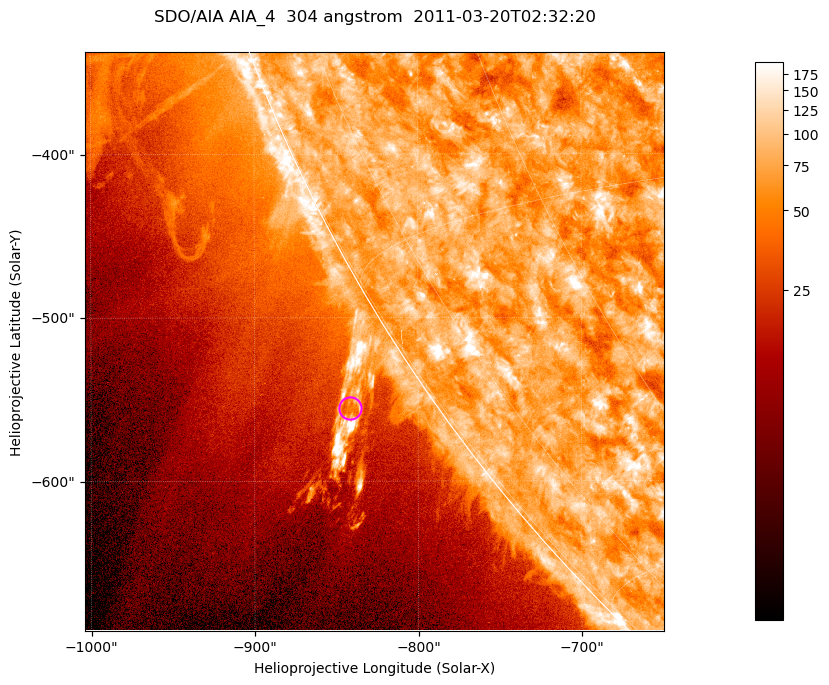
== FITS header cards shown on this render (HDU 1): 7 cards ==
TELESCOP= 'SDO/AIA '           / For AIA: SDO/AIA
INSTRUME= 'AIA_4   '           / For AIA: AIA_ATA1, AIA_ATA2, AIA_ATA3 or AIA_AT
WAVELNTH=                  304 / [angstrom] Wavelength
WAVEUNIT= 'angstrom'           / Wavelength unit: angstrom
DATE-OBS= '2011-03-20T02:32:20.133' / [ISO] Date when observation started; ISO 8
CTYPE1  = 'HPLN-TAN'           / CTYPE1; Typically HPLN
CTYPE2  = 'HPLT-TAN'           / CTYPE2; Typically HPLT

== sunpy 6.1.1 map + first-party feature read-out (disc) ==
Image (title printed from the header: SDO/AIA AIA_4  304 angstrom  2011-03-20T02:32:20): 590 x 590 px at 0.6 arcsec/px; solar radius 964 arcsec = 1606 px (partial field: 1.9% of the solar disc is inside the frame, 44% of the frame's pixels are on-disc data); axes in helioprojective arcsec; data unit not stated in the header (colour bar unlabelled)
Orientation: roll -0.132 deg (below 1 deg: not rotated)
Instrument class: DISC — disc imager (sunpy class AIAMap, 304 A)
Bright regions (active regions / flare kernels): reference = the on-disc median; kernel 5 px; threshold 5 sigma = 110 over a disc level ~75.2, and >= 1.15x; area >= 348 px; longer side >= 7 px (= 4.2 arcsec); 0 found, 0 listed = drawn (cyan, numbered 1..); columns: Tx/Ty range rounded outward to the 2 arcsec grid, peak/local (2 s.f.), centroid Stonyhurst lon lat
Off-limb structures (1.02-1.3 R_sun): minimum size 174 px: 8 found; the strongest spans PA ~120..125 deg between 1.02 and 1.08 R_sun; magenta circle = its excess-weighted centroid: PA ~125 deg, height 1.05 R_sun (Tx ~-842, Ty ~-556 arcsec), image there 1.5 x the reference